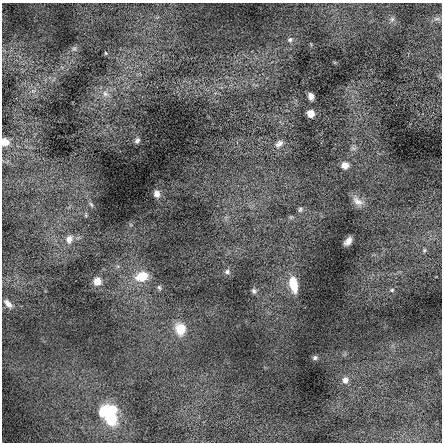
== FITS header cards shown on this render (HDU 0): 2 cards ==
NAXIS1  =                  440 / length of data axis 1
NAXIS2  =                  440 / length of data axis 2

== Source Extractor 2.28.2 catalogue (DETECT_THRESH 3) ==
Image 440 x 440 px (HDU 0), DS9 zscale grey, 1 PNG px = 1 image px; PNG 444 x 444 px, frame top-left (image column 1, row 440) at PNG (2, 3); no overlay
Background 0.186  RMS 4.5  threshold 13.6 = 3 sigma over >= 5 px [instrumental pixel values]
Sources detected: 35; all 35 listed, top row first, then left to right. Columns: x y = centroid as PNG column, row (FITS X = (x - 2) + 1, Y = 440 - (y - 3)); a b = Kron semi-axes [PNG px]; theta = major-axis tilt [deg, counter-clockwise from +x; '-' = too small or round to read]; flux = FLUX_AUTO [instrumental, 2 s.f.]
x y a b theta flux
392 19 7 5 45 670
437 19 9 4 13 650
290 40 7 6 - 730
74 49 6 5 - 630
106 53 5 3 - 280
105 94 10 7 -46 1700
311 96 6 5 - 1300
311 114 5 5 - 4400
137 140 7 5 53 820
5 142 8 7 - 2200
279 144 10 7 36 1300
353 148 7 4 -18 590
345 165 8 8 - 2000
157 194 7 6 - 1600
358 201 17 9 -34 2200
91 204 8 4 -54 590
300 209 7 5 73 570
86 215 6 4 73 350
69 239 12 10 71 2200
348 241 8 5 50 1700
424 250 6 5 - 490
227 272 7 6 - 840
142 276 13 10 17 7200
97 281 9 9 - 2700
293 284 18 9 -79 6700
159 287 7 5 -73 610
392 290 5 4 - 360
254 291 8 6 -79 750
8 303 11 6 -47 1500
180 329 16 13 -79 5500
315 358 6 5 - 660
345 380 7 7 - 1600
113 408 13 10 -32 3400
104 410 18 10 51 6600
111 417 22 16 -76 11000
At the frame edge (FLAGS 8, measured only in part): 1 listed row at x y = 5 142